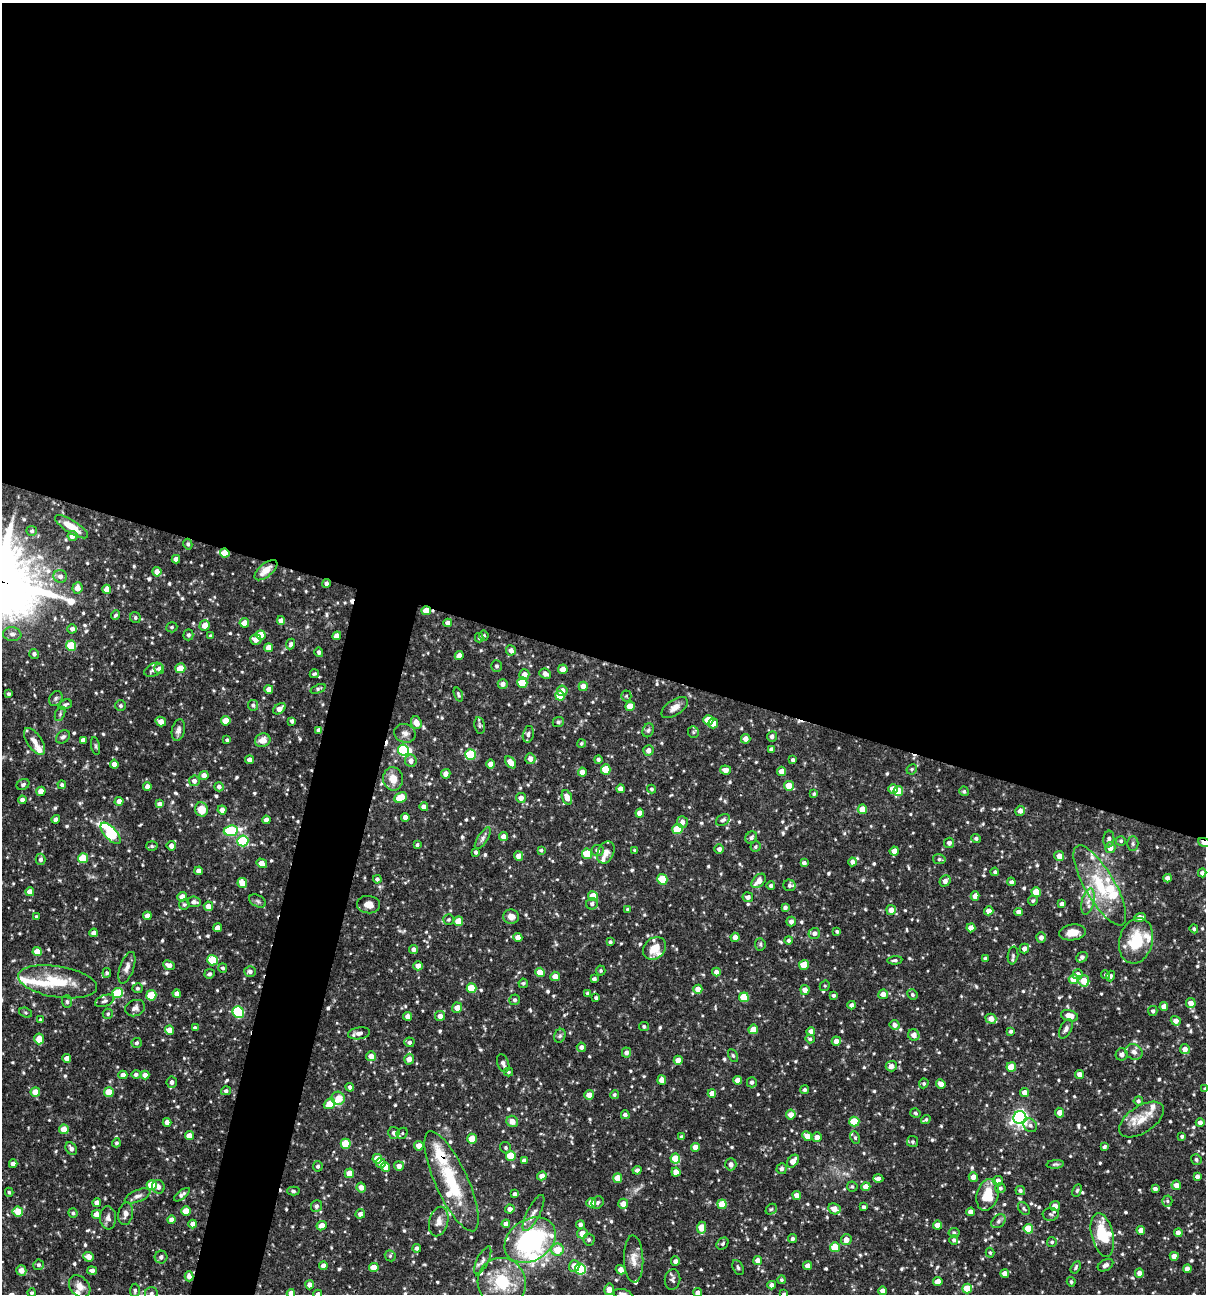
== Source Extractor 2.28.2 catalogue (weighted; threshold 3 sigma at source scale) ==
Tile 3 of 4 x 4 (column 3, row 1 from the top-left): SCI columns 2656-3859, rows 3876-5167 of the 5187 x 5168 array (HDU 1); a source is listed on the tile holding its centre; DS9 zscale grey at full resolution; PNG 1208 x 1296 px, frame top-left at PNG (2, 3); each listed source drawn as its Kron ellipse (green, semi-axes under 4 px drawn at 4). Shown black and unused: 54% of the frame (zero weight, under 3 of 4 exposures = <1% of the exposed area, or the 3 px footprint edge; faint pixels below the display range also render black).
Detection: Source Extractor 2.28.2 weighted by HDU 2 'WHT'; one run over the whole footprint, this tile lists its part. Background 0.0869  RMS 0.0039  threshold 0.0175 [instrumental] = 3 sigma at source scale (4.5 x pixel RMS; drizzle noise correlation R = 1.50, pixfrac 1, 0.05/0.05 arcsec/px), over >= 5 px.
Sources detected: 757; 5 cosmic-ray / hot-pixel residue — neither listed nor drawn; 29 inside a brighter listed object's ellipse — not listed separately; of the other 723, all 500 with FLUX_AUTO >= 0.618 (the completeness limit of this list) listed and drawn (223 fainter detections not listed), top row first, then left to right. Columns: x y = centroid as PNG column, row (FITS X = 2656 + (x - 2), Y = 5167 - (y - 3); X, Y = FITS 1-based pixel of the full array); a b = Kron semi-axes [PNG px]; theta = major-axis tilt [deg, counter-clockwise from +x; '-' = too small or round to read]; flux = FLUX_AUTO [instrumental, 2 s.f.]
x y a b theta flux
72 527 19 6 -33 6.1
32 531 5 5 - 0.86
72 536 5 5 - 2.8
188 544 5 4 - 0.92
225 553 5 4 - 8.6
176 559 4 4 - 2.2
266 570 14 6 40 4.3
157 572 5 4 - 3
60 576 7 6 - 1.7
326 584 4 4 - 1.2
77 588 6 5 - 3.2
107 589 4 4 - 3.3
426 611 5 4 - 5.5
116 615 5 3 - 0.75
135 617 6 5 - 0.76
281 620 4 4 - 2.3
244 623 5 4 - 3.5
448 623 4 4 - 2
205 625 5 5 - 4.4
172 627 5 5 - 0.72
72 629 4 4 - 1.5
12 634 9 7 -7 1.7
188 635 5 5 - 1
261 635 5 4 - 6.4
210 636 4 3 - 0.72
337 636 4 4 - 3.2
484 636 5 4 - 0.68
479 638 5 4 - 0.69
256 639 5 5 - 2.6
291 644 5 4 - 1.1
71 646 5 5 - 13
269 648 4 4 - 3.7
511 650 5 5 - 2
319 652 5 4 - 1.1
34 654 5 4 - 1.1
459 655 4 4 - 2.6
497 666 5 5 - 0.81
180 668 5 4 - 7.2
159 669 5 5 - 2.3
563 669 5 4 - 3.7
154 670 10 6 27 1.8
314 674 4 3 - 0.63
545 674 6 5 - 2
524 675 5 5 - 2.9
522 682 5 5 - 11
503 684 5 4 - 1.7
583 686 4 4 - 3.7
269 689 4 4 - 2.9
318 689 8 4 19 0.76
562 691 5 5 - 4
9 694 3 3 - 0.79
458 694 7 3 -70 0.69
560 696 5 5 - 8.9
626 696 5 5 - 0.63
56 698 8 6 58 0.96
65 704 7 5 23 0.95
253 705 5 5 - 0.98
120 706 5 5 - 0.84
630 706 5 4 - 6.7
675 708 15 7 34 2.8
279 709 7 4 38 3.1
60 714 7 4 66 0.78
708 720 5 5 - 9
161 721 5 4 - 3
226 721 4 4 - 6
292 721 4 4 - 1.2
558 722 5 5 - 0.81
416 723 6 5 - 3.7
713 723 5 5 - 3.5
480 725 8 5 -81 0.76
178 730 11 6 76 1.6
319 730 4 4 - 1.9
648 730 7 5 67 0.89
693 732 6 5 - 0.68
405 733 11 9 -18 2.1
528 734 8 5 77 1.2
772 736 5 5 - 1.3
63 737 8 5 37 1
746 739 5 4 - 2.5
83 740 4 4 - 1.8
227 740 3 3 - 0.82
263 740 8 6 18 3.2
34 741 15 7 -56 2.8
581 743 4 4 - 0.62
96 746 9 3 -79 0.65
771 749 4 4 - 1.3
403 750 5 5 - 34
648 750 5 5 - 2.4
470 754 5 5 - 24
530 759 5 5 - 2.3
598 759 4 4 - 0.92
250 760 4 4 - 2.4
793 760 4 3 - 1
411 761 6 6 - 2.3
511 762 7 4 -50 3.9
114 764 4 4 - 2.5
490 764 4 4 - 2.7
606 769 5 5 - 8.6
912 769 5 5 - 0.68
725 770 5 4 - 2.3
781 771 5 4 - 3.2
582 772 4 4 - 3
446 774 5 4 - 2.5
204 775 4 4 - 2.4
393 779 12 10 -82 5
194 781 5 5 - 1.8
23 785 7 5 27 0.93
62 785 4 4 - 0.79
789 786 5 5 - 6.5
147 787 4 4 - 2.6
219 787 5 4 - 1.4
620 789 4 4 - 3
652 789 4 4 - 0.79
893 789 5 4 - 3.5
41 791 4 4 - 4.3
898 791 5 5 - 9.9
964 791 5 4 - 0.62
814 794 4 4 - 0.67
567 797 7 5 -70 3.3
401 798 7 5 25 9.7
521 798 5 5 - 2.2
22 800 4 4 - 1.8
119 801 4 4 - 2.9
160 804 4 4 - 2.6
424 807 4 4 - 2.4
201 809 7 6 - 6.1
862 809 4 4 - 5.2
222 810 4 4 - 2.4
1020 811 5 5 - 1.6
640 813 4 4 - 4
405 817 4 4 - 2.3
56 819 4 4 - 1.5
266 820 4 4 - 2.3
723 820 7 5 29 1.1
682 822 6 5 - 1.6
678 829 5 5 - 15
231 831 7 5 8 29
111 833 13 6 -48 33
504 837 4 4 - 2.7
751 837 6 5 - 1.2
483 838 12 5 57 1.3
976 838 5 4 - 0.84
1109 839 8 5 84 1.3
243 841 5 5 - 27
1121 841 5 4 - 0.67
949 843 5 5 - 1.4
1204 843 6 3 -20 7.9
1133 844 7 5 90 0.89
417 845 3 3 - 0.69
152 846 6 5 - 0.76
171 846 5 4 - 2.1
756 847 5 5 - 0.67
1110 848 5 5 - 2.8
719 849 5 4 - 1.4
541 850 4 3 - 0.7
598 850 6 5 - 1.4
635 850 3 3 - 0.69
894 851 4 4 - 2.7
476 852 4 3 - 0.89
606 852 11 8 66 2.5
587 854 5 5 - 10
518 856 5 4 - 2.5
1059 856 5 5 - 2.9
83 858 5 5 - 12
41 859 5 5 - 1.3
939 859 6 5 - 0.71
852 862 4 4 - 1.5
262 863 5 4 - 3.9
804 863 4 4 - 1.3
199 871 4 4 - 2.5
995 872 4 4 - 0.82
1202 873 4 4 - 1.2
1167 878 4 4 - 2
377 879 4 4 - 0.76
662 879 5 5 - 17
759 881 8 5 46 3.6
945 881 6 5 - 1.8
1011 882 4 4 - 1.1
242 883 5 4 - 5
789 885 6 5 - 0.85
1100 885 45 15 -60 20
771 886 4 4 - 0.96
30 892 4 4 - 2.8
1036 892 5 5 - 8.6
593 896 5 4 - 7.2
975 896 4 4 - 2.4
182 897 5 4 - 3
748 897 5 5 - 1.6
258 901 9 5 -27 0.98
1033 901 5 5 - 0.73
1088 901 13 6 76 2.7
194 902 7 5 -8 1.5
184 904 5 5 - 0.68
592 904 6 6 - 1.3
1062 904 4 4 - 1.5
369 905 11 8 -7 3
208 906 5 4 - 3
785 907 4 3 - 1.2
628 909 4 4 - 0.72
891 910 5 5 - 2.6
989 911 5 4 - 2.4
1019 912 4 4 - 2.2
36 916 3 3 - 0.63
147 916 4 4 - 2.7
511 917 8 7 - 2.5
1140 917 6 4 14 3
449 919 5 5 - 0.62
458 921 5 5 - 7.4
791 921 5 5 - 1.5
217 928 4 4 - 2.6
971 928 4 4 - 3.6
1194 929 4 4 - 0.84
837 931 3 3 - 0.69
1072 932 13 8 8 4.5
94 933 4 4 - 2.8
814 933 6 5 - 1.6
518 937 4 4 - 2.5
735 937 5 4 - 2.4
1041 937 5 4 - 1.9
788 940 4 4 - 0.89
1136 941 23 16 75 15
610 942 4 4 - 0.89
760 944 6 5 - 0.78
655 948 12 10 43 6.2
1024 948 5 4 - 1.9
413 949 4 4 - 1.6
37 951 4 4 - 6.4
1013 955 9 5 83 0.92
1082 957 6 4 41 1.4
985 958 4 4 - 0.79
212 960 5 5 - 16
895 960 7 4 4 0.82
169 965 6 4 -23 2
804 965 5 5 - 6.3
418 966 5 4 - 2.7
127 968 16 7 70 2.2
223 968 5 4 - 0.83
601 970 5 5 - 0.65
250 972 5 5 - 1.5
540 972 5 4 - 7
716 972 4 4 - 1.8
107 973 5 4 - 0.77
209 974 5 4 - 0.89
1078 974 5 5 - 2.1
1106 975 4 4 - 0.71
555 976 5 4 - 2.8
1111 976 5 4 - 0.76
594 979 4 4 - 1.2
1073 979 5 5 - 5.8
1084 981 6 5 - 6.3
57 982 40 15 -9 15
523 983 5 4 - 0.68
825 986 5 5 - 0.62
137 988 5 5 - 0.83
471 988 5 5 - 11
698 989 4 4 - 4.1
805 990 5 4 - 2.7
118 993 5 5 - 18
588 993 4 4 - 0.78
177 994 4 4 - 2.5
883 994 5 5 - 3.3
912 994 5 5 - 0.79
151 995 5 5 - 15
834 995 4 3 - 0.83
744 997 5 5 - 12
596 998 3 3 - 0.79
515 1000 5 5 - 0.97
67 1001 6 5 - 0.82
105 1001 10 5 21 1.2
1191 1003 5 5 - 3.3
852 1005 4 4 - 1.8
1164 1006 4 4 - 2.9
135 1008 10 8 21 1.6
457 1008 5 5 - 3.1
1153 1011 5 4 - 0.93
238 1012 6 5 - 32
26 1013 7 4 -19 0.66
108 1014 5 5 - 0.68
408 1016 4 4 - 1.9
440 1016 5 5 - 2.2
1070 1016 9 5 -17 5.1
991 1019 5 5 - 2.9
40 1020 4 4 - 0.63
1176 1021 5 4 - 2
894 1025 5 5 - 1.6
644 1026 5 4 - 0.88
195 1028 4 3 - 0.88
753 1029 5 4 - 4.4
1066 1029 10 5 62 1.4
170 1030 4 4 - 4.7
811 1031 4 4 - 2.6
1011 1031 4 4 - 0.88
359 1033 11 6 9 1.9
914 1035 6 5 - 2.6
560 1036 7 5 67 0.89
39 1039 5 5 - 5.7
810 1039 5 4 - 0.79
836 1041 4 4 - 2.6
409 1042 5 5 - 1
136 1043 5 5 - 0.95
581 1047 4 4 - 1.6
1185 1049 5 5 - 2.6
626 1052 5 4 - 1.7
1134 1052 9 7 -33 1.9
1122 1054 6 6 - 1.8
733 1055 7 4 -63 0.67
371 1056 5 5 - 3.2
67 1058 4 4 - 2.6
409 1059 5 5 - 2.5
678 1060 4 4 - 3.9
503 1063 9 5 -68 1.5
891 1066 5 5 - 2.4
1011 1067 5 4 - 8.3
509 1072 4 3 - 0.62
136 1074 5 4 - 1.1
1080 1074 4 4 - 2.8
123 1075 4 4 - 2.5
145 1075 4 4 - 2.6
662 1080 5 4 - 2.8
738 1080 4 4 - 3.5
172 1082 5 5 - 1.6
752 1082 5 5 - 0.92
924 1083 5 4 - 0.73
941 1084 5 4 - 2.7
350 1087 4 4 - 1.2
1205 1089 4 4 - 0.65
805 1090 4 4 - 0.84
226 1091 5 4 - 1.1
35 1092 4 4 - 4.5
109 1092 5 5 - 7.8
1024 1092 4 4 - 2.9
712 1093 4 4 - 2.9
589 1095 5 5 - 2.7
614 1095 4 4 - 0.73
338 1098 7 6 - 4.7
1138 1101 4 4 - 0.88
329 1104 6 5 - 5.6
915 1113 5 4 - 0.62
1060 1113 5 4 - 3.9
625 1115 4 4 - 1.2
791 1115 5 5 - 2.9
1020 1118 6 6 - 120
926 1120 5 3 - 0.74
1141 1120 25 13 33 7.1
512 1121 6 5 - 3.1
167 1122 4 4 - 2.4
854 1122 5 5 - 12
1200 1123 4 4 - 2
1030 1125 7 6 - 1.1
64 1129 5 4 - 4.6
394 1133 6 5 - 1.7
402 1133 6 5 - 0.65
189 1136 4 4 - 4.3
807 1136 5 4 - 4.4
1182 1136 3 3 - 0.75
681 1137 4 3 - 0.76
817 1137 5 4 - 2.7
855 1138 7 4 -64 0.7
472 1139 5 5 - 7
913 1142 5 5 - 0.81
116 1143 4 4 - 0.75
346 1144 5 5 - 13
419 1146 5 5 - 2.6
695 1147 4 4 - 3.4
1104 1147 4 3 - 0.97
506 1148 6 5 - 0.86
71 1149 7 5 -53 1.6
511 1156 5 5 - 12
675 1158 5 5 - 8.5
377 1159 5 5 - 6.7
1196 1159 5 5 - 0.89
524 1161 4 4 - 1.5
793 1161 7 5 49 3.7
381 1163 5 5 - 1.9
13 1164 4 4 - 2.7
731 1164 6 5 - 1.8
1055 1164 9 4 5 0.74
318 1166 5 5 - 0.87
399 1166 5 4 - 2
386 1167 5 4 - 3.4
782 1169 5 5 - 1.3
637 1170 4 4 - 1.2
676 1172 4 4 - 3.7
349 1173 5 4 - 5.2
542 1176 5 4 - 2.8
1197 1176 4 4 - 1.3
973 1177 5 5 - 2.6
618 1178 4 4 - 6
878 1179 5 4 - 2.1
451 1181 54 16 -66 23
998 1181 5 5 - 2.4
152 1185 5 5 - 9.6
1176 1185 5 5 - 2.5
852 1186 5 5 - 0.65
158 1187 7 6 - 1.5
361 1187 5 4 - 2.5
866 1187 4 4 - 3.3
1000 1188 5 5 - 0.9
1155 1189 4 3 - 1.3
1077 1190 6 4 62 0.67
293 1191 6 4 -3 0.71
1020 1191 5 4 - 1
9 1192 4 3 - 0.67
515 1194 4 3 - 1.2
182 1195 9 4 38 1.3
797 1195 4 4 - 2.8
987 1195 16 10 74 10
138 1196 13 6 22 1.8
1167 1201 5 5 - 0.64
598 1202 6 5 - 0.84
97 1203 4 4 - 2.5
591 1203 5 4 - 2.8
623 1204 5 5 - 3.2
722 1204 5 4 - 8.4
316 1206 6 5 - 1.3
1055 1206 5 5 - 3.3
864 1207 4 4 - 0.95
1024 1208 7 5 -52 0.75
510 1209 4 4 - 1.7
771 1209 6 5 - 0.63
834 1209 6 5 - 3.8
18 1211 5 5 - 6.6
186 1211 4 4 - 6.7
970 1212 4 4 - 2.4
73 1213 5 4 - 0.75
533 1213 20 6 63 2.7
96 1214 5 4 - 3
126 1214 11 7 80 2.2
360 1214 5 4 - 1.4
1051 1214 8 6 -2 1.2
108 1218 11 8 -85 2
171 1220 4 4 - 2.1
439 1221 15 9 76 2.8
998 1221 8 6 42 1.1
193 1224 4 4 - 2.7
506 1224 4 4 - 2.3
580 1225 4 4 - 1.2
938 1225 4 4 - 4.1
322 1226 5 4 - 3.5
702 1228 6 4 88 6.5
1028 1229 5 5 - 10
1141 1230 4 4 - 2.6
582 1233 5 5 - 3.4
954 1233 5 5 - 0.82
1178 1233 4 4 - 2.6
1102 1235 22 11 -76 14
792 1239 4 4 - 0.96
530 1240 27 20 32 59
589 1240 6 6 - 1.1
846 1240 5 5 - 2.9
954 1240 5 4 - 0.83
1052 1242 5 5 - 0.74
722 1244 7 5 48 0.82
835 1247 5 5 - 8.6
417 1248 4 4 - 1.1
558 1250 6 6 - 7.1
990 1253 5 4 - 0.66
390 1256 6 5 - 0.64
1174 1256 4 4 - 3
89 1257 5 4 - 3
161 1257 6 6 - 1.4
634 1259 23 9 -88 3.8
483 1260 15 5 63 1.7
758 1260 4 4 - 2.6
675 1261 4 4 - 1.7
39 1265 5 5 - 1.1
1105 1265 8 5 31 1.4
323 1266 4 4 - 2.6
574 1266 6 5 - 3
808 1266 4 4 - 3
374 1267 5 4 - 5
1076 1267 7 4 60 0.74
738 1268 8 5 -64 0.97
580 1269 5 5 - 37
1187 1269 4 4 - 2.6
21 1270 5 5 - 2.8
92 1270 5 4 - 1.4
621 1270 5 4 - 3
1005 1273 4 4 - 2.7
1139 1273 5 4 - 2.2
189 1276 5 4 - 2.1
672 1279 10 7 81 1.2
781 1280 4 4 - 0.73
938 1281 4 4 - 3.2
502 1282 25 24 - 17
1071 1282 4 4 - 0.68
310 1285 4 4 - 2.6
772 1285 4 4 - 1.9
80 1286 12 9 -48 3.1
967 1288 5 5 - 9.1
609 1289 6 5 - 3.1
135 1290 7 5 87 0.85
883 1291 4 4 - 2.5
32 1293 4 4 - 0.69
151 1293 6 6 - 1.2
291 1293 4 4 - 2.7
698 1293 4 4 - 2.3
318 1294 4 4 - 1.6
623 1294 9 5 -14 1.6
784 1294 4 4 - 0.64
Overlapping masked pixels (flux is a lower limit): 8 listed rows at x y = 225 553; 266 570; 326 584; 426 611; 448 623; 319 730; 1204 843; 451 1181
Isophote crosses this tile's border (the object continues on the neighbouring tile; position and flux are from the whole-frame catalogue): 8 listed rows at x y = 1204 843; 1205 1089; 151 1293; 291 1293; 698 1293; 318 1294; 623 1294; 784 1294